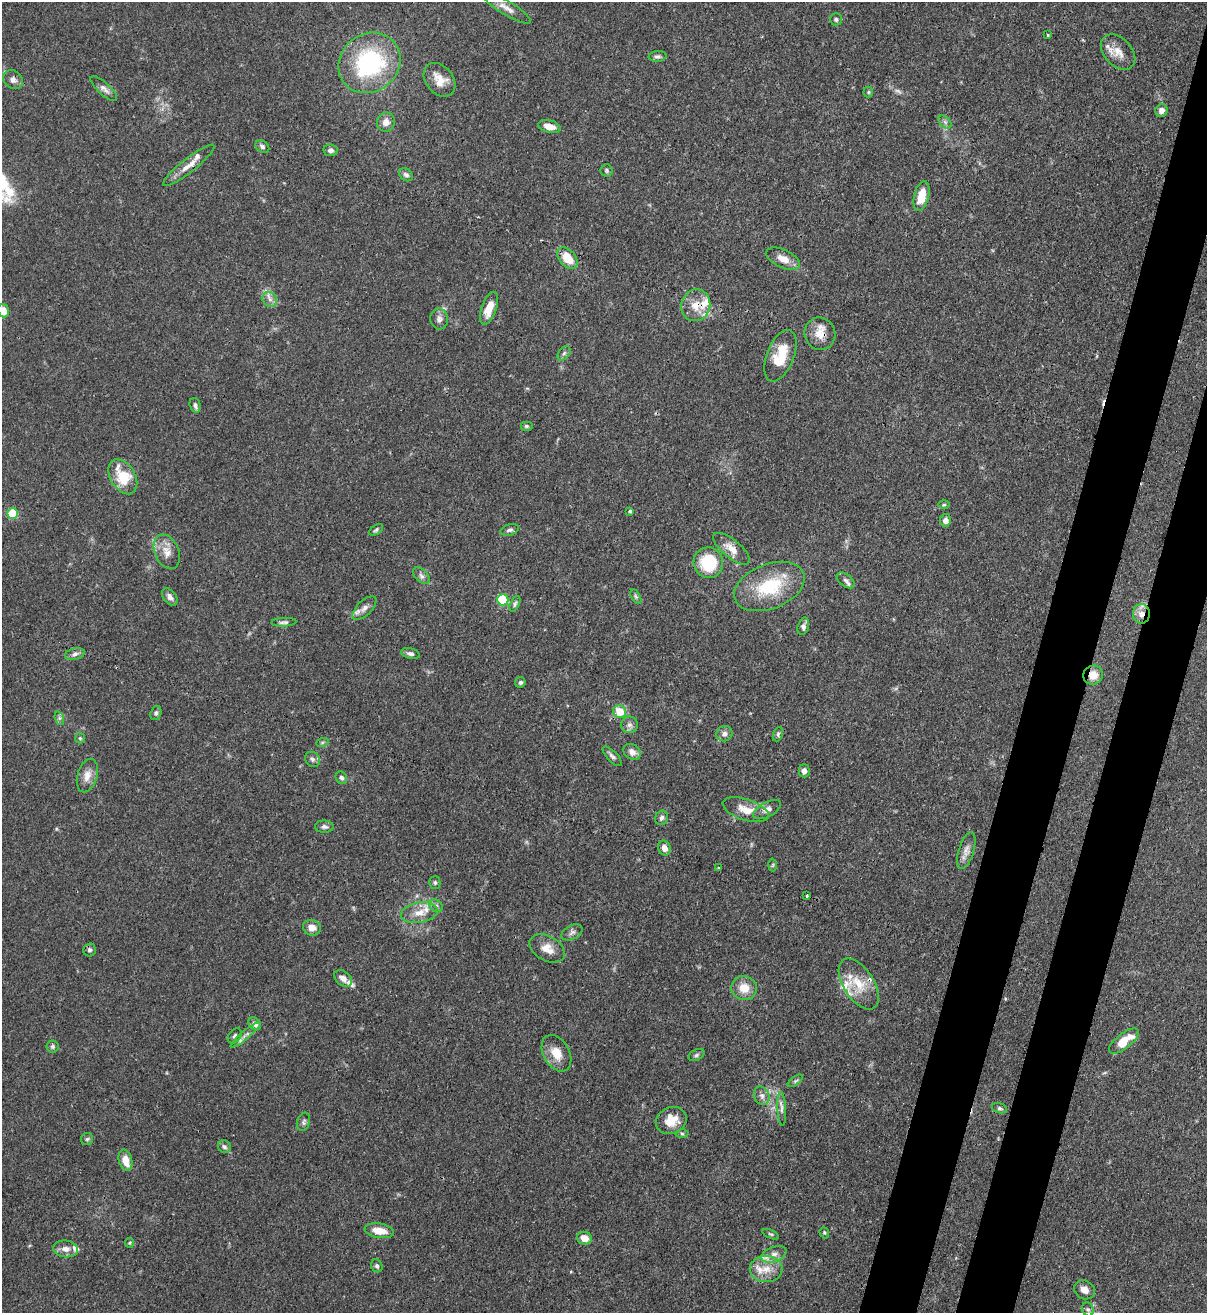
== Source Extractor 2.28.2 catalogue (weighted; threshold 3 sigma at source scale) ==
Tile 10 of 4 x 4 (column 2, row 3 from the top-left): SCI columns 1426-2630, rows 1345-2655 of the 5383 x 5308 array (HDU 1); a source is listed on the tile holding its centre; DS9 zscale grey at full resolution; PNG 1209 x 1315 px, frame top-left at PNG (2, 2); each listed source drawn as its Kron ellipse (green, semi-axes under 4 px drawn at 4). Shown black and unused: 7% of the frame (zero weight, under 3 of 4 exposures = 7% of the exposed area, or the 3 px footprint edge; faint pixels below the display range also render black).
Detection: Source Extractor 2.28.2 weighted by HDU 2 'WHT'; one run over the whole footprint, this tile lists its part. Background 0.1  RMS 0.0041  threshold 0.0185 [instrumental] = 3 sigma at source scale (4.5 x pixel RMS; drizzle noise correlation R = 1.50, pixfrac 1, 0.05/0.05 arcsec/px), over >= 5 px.
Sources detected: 131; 1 too faint to see at this stretch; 2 cosmic-ray / hot-pixel residue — neither listed nor drawn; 10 inside a brighter listed object's ellipse — not listed separately; the other 118 listed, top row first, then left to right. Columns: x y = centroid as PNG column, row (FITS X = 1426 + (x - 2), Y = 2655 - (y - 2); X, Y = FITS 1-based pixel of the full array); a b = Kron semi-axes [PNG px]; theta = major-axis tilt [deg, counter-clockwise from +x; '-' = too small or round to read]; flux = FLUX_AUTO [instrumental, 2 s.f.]
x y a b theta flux
506 8 28 7 -31 3.6
836 19 6 6 - 0.96
1048 35 3 2 - 0.34
1118 52 20 13 -47 5.7
658 56 9 5 4 1.1
369 63 32 28 39 52
13 80 10 8 -41 2.1
440 80 19 13 -50 6
104 89 17 6 -42 2.1
868 92 5 5 - 0.57
1162 110 6 6 - 2.2
386 122 10 9 - 2.9
945 122 8 5 -45 1.1
549 127 11 6 -13 4.6
262 146 7 5 -34 1.1
330 150 7 6 - 1.5
189 165 32 7 38 4.6
607 170 6 6 - 0.78
406 175 7 5 -39 1.1
921 196 15 7 76 8.8
567 258 12 8 -49 8.8
783 259 18 9 -25 4.6
270 299 8 7 - 1.8
696 305 16 14 72 6.8
489 308 17 7 70 6.6
3 311 7 5 -72 4.8
439 319 10 9 - 2.1
820 334 16 15 - 5.7
564 353 8 5 53 0.98
780 356 27 13 68 12
195 405 7 5 -71 1.2
526 426 6 5 - 0.75
123 477 19 12 -59 13
944 505 6 4 1 0.58
630 511 4 4 - 0.5
12 513 5 5 - 19
945 520 6 5 - 2
376 530 8 4 33 0.76
510 530 9 5 17 1.1
732 549 22 9 -39 4.9
167 552 18 12 -67 4.7
708 563 15 14 - 20
421 576 10 6 -45 1.5
846 580 10 6 -38 1.6
769 587 37 22 21 24
170 597 10 6 -52 2
636 597 8 4 -59 0.78
503 600 5 5 - 29
515 604 8 4 65 0.86
364 608 15 7 44 2.7
1141 614 10 8 87 3.9
284 622 12 4 3 1.2
803 626 9 5 75 1.8
75 654 10 5 13 1.6
410 654 9 5 -14 1.2
1093 675 10 9 - 5.2
520 682 5 5 - 0.78
619 712 6 6 - 9.1
156 713 7 5 73 0.91
59 718 7 4 -71 0.91
629 725 8 8 - 1.8
724 734 8 7 - 2
778 734 7 4 67 0.81
80 738 5 5 - 0.62
322 743 6 4 19 0.62
632 752 9 7 -38 2.5
612 756 13 5 -46 1.4
312 759 8 7 - 1.4
804 771 6 5 - 1.9
87 776 17 10 74 4.2
341 778 6 5 - 0.99
767 809 15 7 28 2.4
746 810 24 10 -18 6.5
661 818 7 6 - 1.2
324 827 9 6 0 1.3
664 848 7 6 - 2.8
966 851 19 7 73 3
773 865 6 4 88 0.57
718 868 3 3 - 0.53
435 882 6 5 - 0.85
807 895 3 2 - 0.67
436 906 7 6 - 1.1
419 913 18 10 10 5.6
312 928 9 7 -18 3.5
572 932 11 6 28 1.6
547 949 19 12 -30 5.4
89 950 6 6 - 1.1
343 978 10 7 -39 2.6
859 984 28 15 -58 12
744 988 13 12 - 6.1
255 1024 7 5 -47 1.9
246 1035 19 4 40 2
235 1036 8 6 51 1.1
1124 1041 18 7 38 9.7
52 1046 6 6 - 1
556 1053 20 13 -61 6.8
696 1055 8 5 28 0.95
795 1081 9 4 35 0.88
762 1096 9 7 -65 2
1000 1108 8 5 -16 0.89
782 1109 17 4 -87 1.9
671 1120 16 13 22 7.4
304 1122 9 6 74 1.1
682 1134 6 4 -2 0.67
87 1139 6 6 - 0.8
224 1147 7 6 - 1.1
125 1160 11 6 -76 5.5
379 1231 15 7 -9 5.7
824 1233 6 4 -70 0.55
771 1234 8 3 -22 0.62
584 1238 8 6 -15 4.6
129 1243 5 4 - 0.48
66 1249 12 8 -6 3.1
774 1254 13 7 21 2.5
377 1266 7 5 -64 0.99
766 1269 16 13 -1 6.2
1084 1290 11 9 -31 2.7
1088 1309 7 5 -68 1
Overlapping masked pixels (flux is a lower limit): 5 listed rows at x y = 189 165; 696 305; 820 334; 1141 614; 1093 675
Isophote crosses this tile's border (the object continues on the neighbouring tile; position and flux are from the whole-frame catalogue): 1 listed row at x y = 3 311